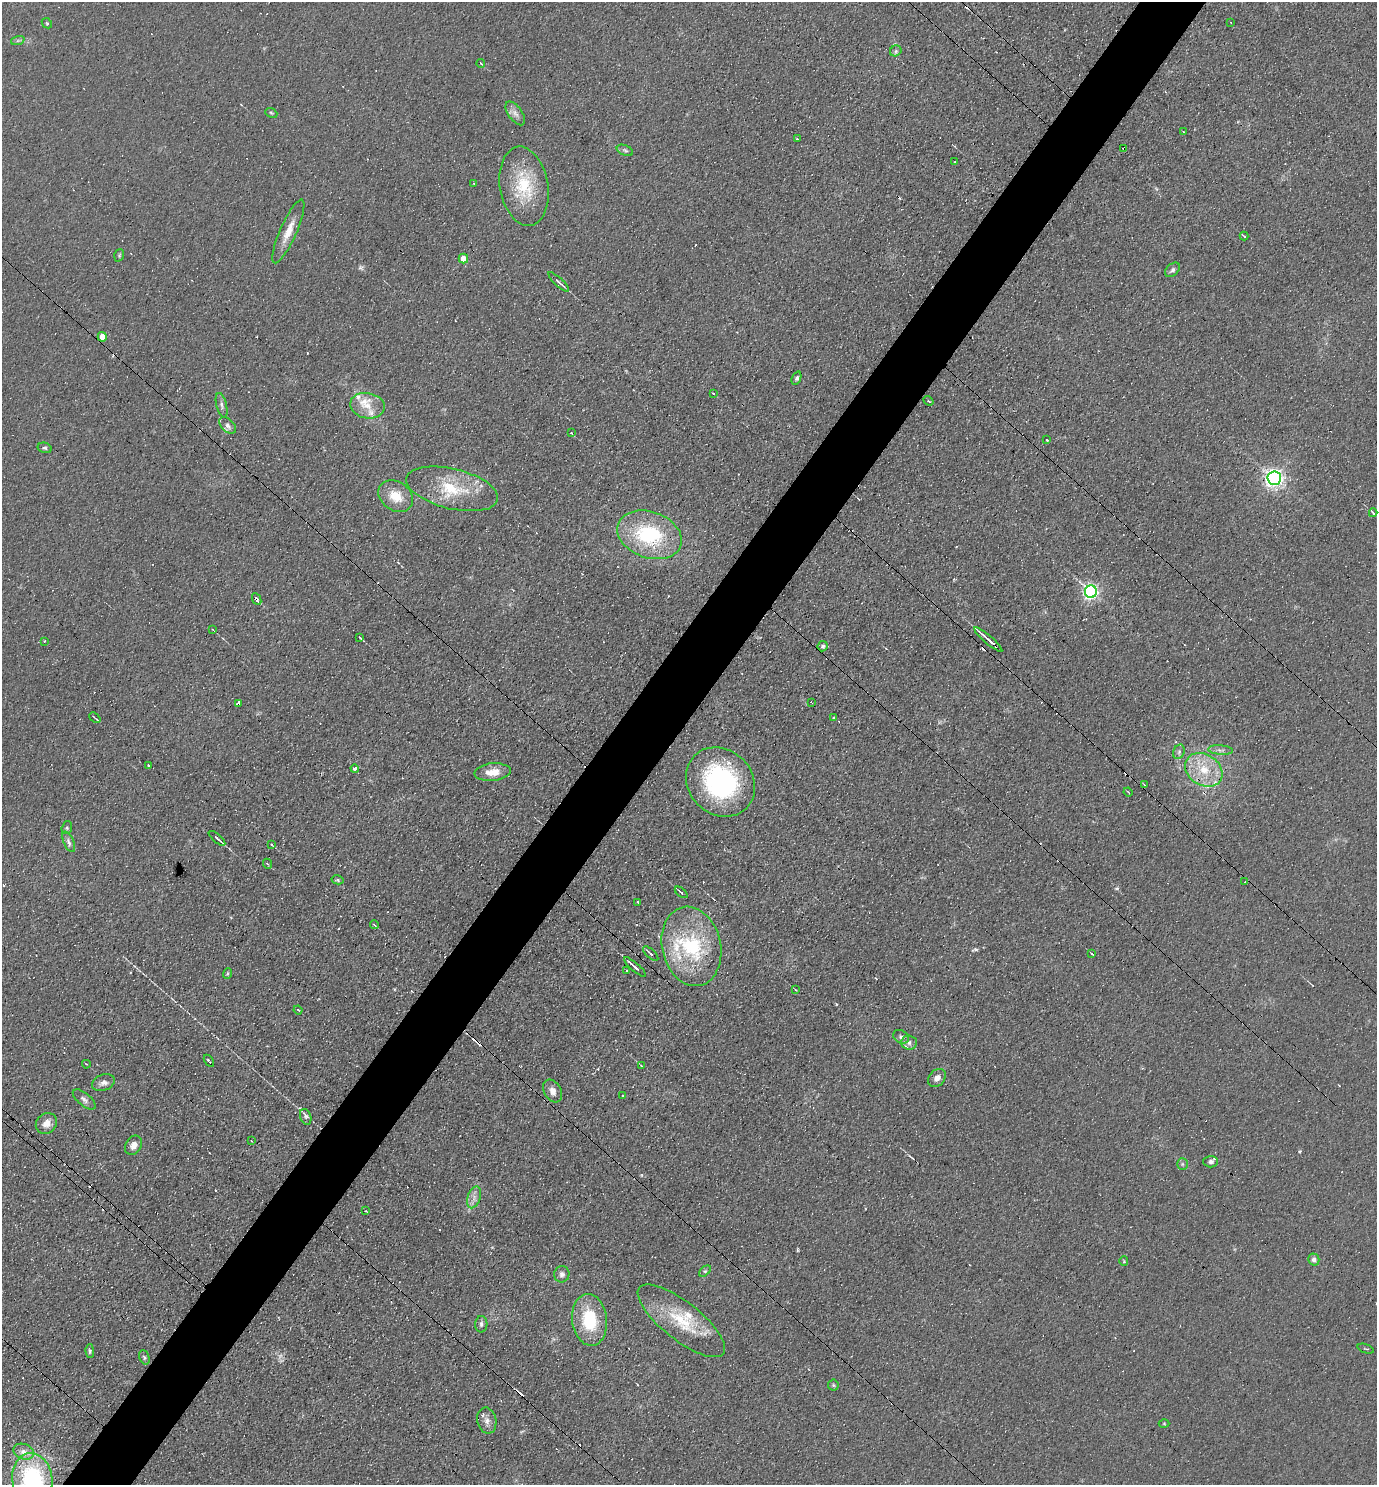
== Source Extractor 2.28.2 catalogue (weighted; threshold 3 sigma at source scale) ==
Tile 7 of 4 x 4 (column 3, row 2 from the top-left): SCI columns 2899-4273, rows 2968-4450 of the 5940 x 5934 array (HDU 1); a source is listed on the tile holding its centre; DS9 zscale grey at full resolution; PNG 1379 x 1487 px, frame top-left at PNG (2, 2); each listed source drawn as its Kron ellipse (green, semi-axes under 4 px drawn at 4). Shown black and unused: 5% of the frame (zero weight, under 3 of 4 exposures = <1% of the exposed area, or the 3 px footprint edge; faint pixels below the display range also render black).
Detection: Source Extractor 2.28.2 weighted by HDU 2 'WHT'; one run over the whole footprint, this tile lists its part. Background 0.104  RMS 0.0098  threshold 0.0441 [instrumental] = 3 sigma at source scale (4.5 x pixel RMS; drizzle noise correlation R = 1.50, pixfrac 1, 0.05/0.05 arcsec/px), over >= 5 px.
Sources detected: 137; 1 too faint to see at this stretch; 22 cosmic-ray / hot-pixel residue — neither listed nor drawn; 8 inside a brighter listed object's ellipse — not listed separately; the other 106 listed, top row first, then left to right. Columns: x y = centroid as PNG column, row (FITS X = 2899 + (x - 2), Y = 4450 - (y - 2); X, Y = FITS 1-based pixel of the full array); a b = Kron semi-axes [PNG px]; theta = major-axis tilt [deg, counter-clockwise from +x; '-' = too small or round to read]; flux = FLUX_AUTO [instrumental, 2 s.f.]
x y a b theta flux
47 23 5 4 - 1.3
1231 23 2 2 - 0.59
18 40 7 4 19 2
896 51 6 5 - 2
481 63 4 3 - 1.4
271 113 6 4 -22 1.3
515 113 14 7 -55 5.5
1184 132 3 2 - 0.74
797 139 3 3 - 2.8
1124 149 4 3 - 4.2
625 150 8 5 -22 2.2
955 162 3 3 - 2.9
474 183 3 2 - 0.9
524 186 40 24 -80 49
288 231 35 8 66 15
1244 236 4 2 - 1.5
119 255 6 4 71 1.5
463 259 5 5 - 13
1172 270 8 5 42 3
559 282 13 3 -43 3.3
102 337 5 4 - 15
796 378 7 4 67 2.1
713 393 3 2 - 1
928 401 5 3 - 1.3
222 405 12 5 -76 3.3
367 406 17 12 -10 14
228 425 10 6 -45 3.6
571 433 4 4 - 0.85
1047 440 3 2 - 1.3
45 448 7 5 -14 1.9
1274 478 7 7 - 490
452 489 47 20 -14 48
396 496 19 14 -35 19
1373 513 4 2 - 1.7
649 535 33 23 -19 87
1091 592 6 6 - 290
257 599 6 4 -64 3.1
213 630 4 2 - 0.92
360 637 4 3 - 1.4
988 640 18 3 -41 10
44 641 3 2 - 1.3
823 646 5 5 - 1.9
811 702 3 2 - 0.53
239 703 3 3 - 22
95 718 6 2 -41 1.3
834 718 3 3 - 1.4
1221 750 12 5 -4 3.6
1179 752 7 5 69 2.5
148 765 3 2 - 1.5
355 769 4 3 - 5.9
1204 770 20 15 -33 29
492 772 18 8 5 14
720 782 37 32 -45 150
1144 784 3 2 - 0.71
1128 792 5 3 - 0.85
67 828 6 5 - 1.7
217 838 10 2 -40 4.9
69 842 11 5 -66 3.6
272 845 3 2 - 1.2
268 864 5 3 - 1
338 880 6 4 -13 1.4
1245 882 3 2 - 0.9
681 892 7 3 -40 2.1
638 902 3 2 - 1.4
374 925 4 3 - 1.3
691 946 40 29 -77 86
651 954 10 4 -44 2.7
1092 954 3 2 - 0.88
635 967 14 2 -41 6.5
627 971 3 3 - 3.2
227 973 5 4 - 1.3
796 990 3 2 - 0.75
298 1010 4 3 - 1
901 1037 8 6 -27 2.9
909 1043 8 7 - 3.3
209 1061 7 2 -56 1.2
86 1064 4 3 - 0.75
641 1065 3 2 - 0.79
937 1078 10 7 48 5.1
103 1083 12 8 19 5
553 1091 12 8 -59 6.8
623 1095 2 2 - 1.1
84 1099 14 6 -40 4.1
306 1117 8 5 -70 2.7
46 1124 11 9 43 8.7
251 1141 3 2 - 0.71
134 1145 10 7 58 7.2
1211 1162 7 5 -2 2.9
1182 1164 6 5 - 1.8
474 1197 11 6 72 5.4
366 1211 3 2 - 0.79
1314 1259 6 5 - 3.5
1124 1261 5 4 - 1
705 1271 7 4 44 1.5
562 1274 8 7 - 4.2
590 1320 26 17 -83 53
681 1321 53 19 -38 48
481 1324 8 6 86 2.7
1365 1349 8 2 -21 0.96
90 1351 7 4 -90 1.7
144 1357 7 5 -71 1.7
833 1385 6 5 - 1.6
487 1421 13 9 -78 6.6
1164 1424 5 3 - 0.87
24 1452 10 7 -23 6.8
32 1479 26 20 -82 130
Overlapping masked pixels (flux is a lower limit): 3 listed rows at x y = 1124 149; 257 599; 988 640
Isophote crosses this tile's border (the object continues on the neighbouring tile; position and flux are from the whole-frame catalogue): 1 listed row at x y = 32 1479
Unlisted compact peaks at least as high as the median listed source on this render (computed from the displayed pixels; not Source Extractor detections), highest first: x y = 976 949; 1117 888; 1299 1151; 836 1004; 360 268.